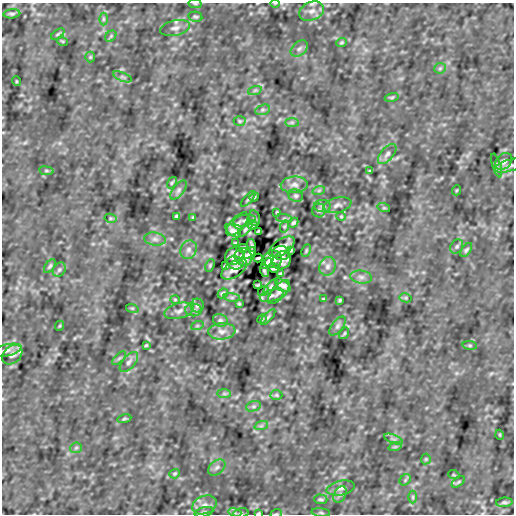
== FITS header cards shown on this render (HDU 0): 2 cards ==
NAXIS1  =                  512
NAXIS2  =                  512

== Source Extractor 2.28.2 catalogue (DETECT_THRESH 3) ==
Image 512 x 512 px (HDU 0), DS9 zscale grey, 1 PNG px = 1 image px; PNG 516 x 516 px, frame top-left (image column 1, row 512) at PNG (2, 3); each listed source drawn as its Kron ellipse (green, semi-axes under 4 px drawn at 4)
Background -4.90e-07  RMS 1.2e-05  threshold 3.50e-05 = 3 sigma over >= 5 px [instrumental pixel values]
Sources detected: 141; all 141 listed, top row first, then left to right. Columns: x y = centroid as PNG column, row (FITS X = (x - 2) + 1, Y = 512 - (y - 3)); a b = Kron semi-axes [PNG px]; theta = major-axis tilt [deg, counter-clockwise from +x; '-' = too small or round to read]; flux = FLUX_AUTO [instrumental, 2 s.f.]
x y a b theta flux
275 3 5 3 - 6.5e-04
195 4 7 3 -8 8.9e-04
312 11 13 9 22 5.9e-03
12 14 8 4 4 1.4e-03
195 17 7 5 -12 1.3e-03
103 19 6 4 90 1.2e-03
175 28 15 7 12 4.2e-03
58 34 7 4 36 1.0e-03
111 36 6 4 48 1.2e-03
62 41 6 3 -18 6.7e-04
341 42 5 4 - 1.0e-03
299 49 10 6 39 2.9e-03
90 57 5 5 - 9.4e-04
440 68 6 5 - 1.3e-03
122 77 10 4 -23 1.7e-03
16 81 5 3 - 6.7e-04
255 90 7 4 19 1.5e-03
392 97 7 4 13 1.1e-03
263 110 8 5 19 1.7e-03
240 121 6 5 - 1.2e-03
292 122 7 4 0 1.4e-03
387 154 12 6 50 3.1e-03
504 161 9 7 43 2.9e-03
497 165 12 4 -73 1.6e-03
509 166 15 6 16 3.3e-03
46 171 7 3 -8 1.0e-03
370 171 4 3 - 8.6e-04
172 183 6 3 57 9.9e-04
294 185 13 8 5 5.1e-03
179 190 11 5 53 2.4e-03
319 190 6 4 19 1.1e-03
457 190 5 3 - 6.6e-04
296 196 7 6 - 2.0e-03
254 197 5 4 - 8.4e-04
248 199 10 3 48 1.3e-03
337 205 14 7 15 4.2e-03
322 206 8 6 -1 2.4e-03
384 208 6 4 -18 9.9e-04
319 210 7 6 - 1.7e-03
277 212 4 3 - 8.8e-04
176 216 3 3 - 8.5e-04
341 216 5 4 - 8.1e-04
193 217 4 3 - 6.7e-04
110 218 6 4 -11 9.8e-04
254 218 8 5 -76 1.4e-03
284 219 8 4 -8 1.6e-03
244 220 11 5 10 2.5e-03
293 223 5 4 - 1.4e-03
237 224 14 7 48 3.8e-03
252 225 5 4 - 1.3e-03
285 226 6 4 71 1.1e-03
246 229 9 4 49 1.5e-03
233 231 9 4 -37 3.7e-03
258 231 3 2 - 8.7e-04
155 239 11 6 -7 3.1e-03
235 243 4 2 - 8.5e-04
252 245 6 2 -73 1.4e-03
457 246 7 6 - 1.7e-03
282 247 15 7 33 5.1e-03
242 248 6 4 3 1.8e-03
189 250 9 8 - 3.8e-03
291 250 4 3 - 1.1e-03
466 250 8 4 56 1.5e-03
306 251 6 3 64 1.0e-03
250 253 7 4 41 2.3e-03
281 253 8 7 - 2.4e-03
234 256 10 8 41 4.8e-03
243 257 9 8 - 5.6e-03
258 258 4 2 - 1.1e-03
273 259 9 9 - 5.6e-03
282 260 10 8 41 4.8e-03
235 263 8 6 -13 2.2e-03
266 263 6 4 44 2.4e-03
210 265 6 3 64 1.0e-03
50 266 8 4 56 1.5e-03
225 266 4 3 - 1.1e-03
327 266 9 8 - 3.7e-03
274 268 6 4 -6 1.6e-03
234 269 14 7 34 5.2e-03
59 270 7 6 - 1.7e-03
264 271 6 2 -73 1.4e-03
281 273 4 2 - 8.5e-04
361 277 11 6 -7 3.1e-03
258 285 3 2 - 8.7e-04
283 285 9 4 -37 3.7e-03
270 287 9 4 49 1.5e-03
264 291 6 4 31 1.1e-03
279 292 15 6 49 3.8e-03
223 293 5 4 - 1.4e-03
272 296 12 6 14 3.2e-03
232 297 8 4 -8 1.6e-03
406 298 6 4 -11 9.9e-04
323 299 4 3 - 6.7e-04
175 300 5 4 - 8.2e-04
340 300 3 3 - 8.5e-04
239 304 4 3 - 8.8e-04
197 306 7 6 - 1.7e-03
132 308 6 4 -18 9.9e-04
194 310 8 6 -1 2.4e-03
179 311 15 7 15 4.5e-03
268 317 10 3 48 1.3e-03
262 319 5 4 - 8.4e-04
220 320 7 6 - 2.0e-03
59 326 5 3 - 6.6e-04
197 326 6 4 19 1.2e-03
337 326 11 5 53 2.4e-03
222 331 13 8 5 5.1e-03
344 333 6 3 57 9.9e-04
146 345 4 3 - 8.6e-04
470 345 7 4 -8 1.1e-03
6 350 15 6 13 3.7e-03
12 355 11 8 43 4.1e-03
119 358 9 3 45 1.3e-03
129 362 12 6 50 3.1e-03
224 394 7 4 0 1.4e-03
276 395 6 5 - 1.2e-03
253 406 8 5 19 1.7e-03
124 419 7 4 13 1.1e-03
261 426 7 4 19 1.5e-03
500 435 5 3 - 6.5e-04
394 439 10 4 -23 1.7e-03
395 447 7 4 18 1.1e-03
76 448 6 5 - 1.3e-03
426 459 5 5 - 9.4e-04
217 467 10 6 39 2.9e-03
175 474 5 4 - 1.0e-03
454 475 6 3 -18 6.7e-04
405 480 6 4 48 1.2e-03
458 482 7 4 36 1.0e-03
341 488 14 7 12 3.7e-03
340 494 9 5 63 2.1e-03
413 497 6 4 90 1.2e-03
321 499 6 5 - 1.4e-03
504 502 8 4 4 1.4e-03
204 505 13 9 22 5.6e-03
204 512 9 5 16 1.7e-03
235 513 6 4 -17 1.5e-03
241 513 7 5 10 1.5e-03
258 513 3 2 - 8.3e-04
321 513 9 3 -5 1.3e-03
276 514 6 3 18 8.7e-04
At the frame edge (FLAGS 8, measured only in part): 7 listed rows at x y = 275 3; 195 4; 312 11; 509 166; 241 513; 258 513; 276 514